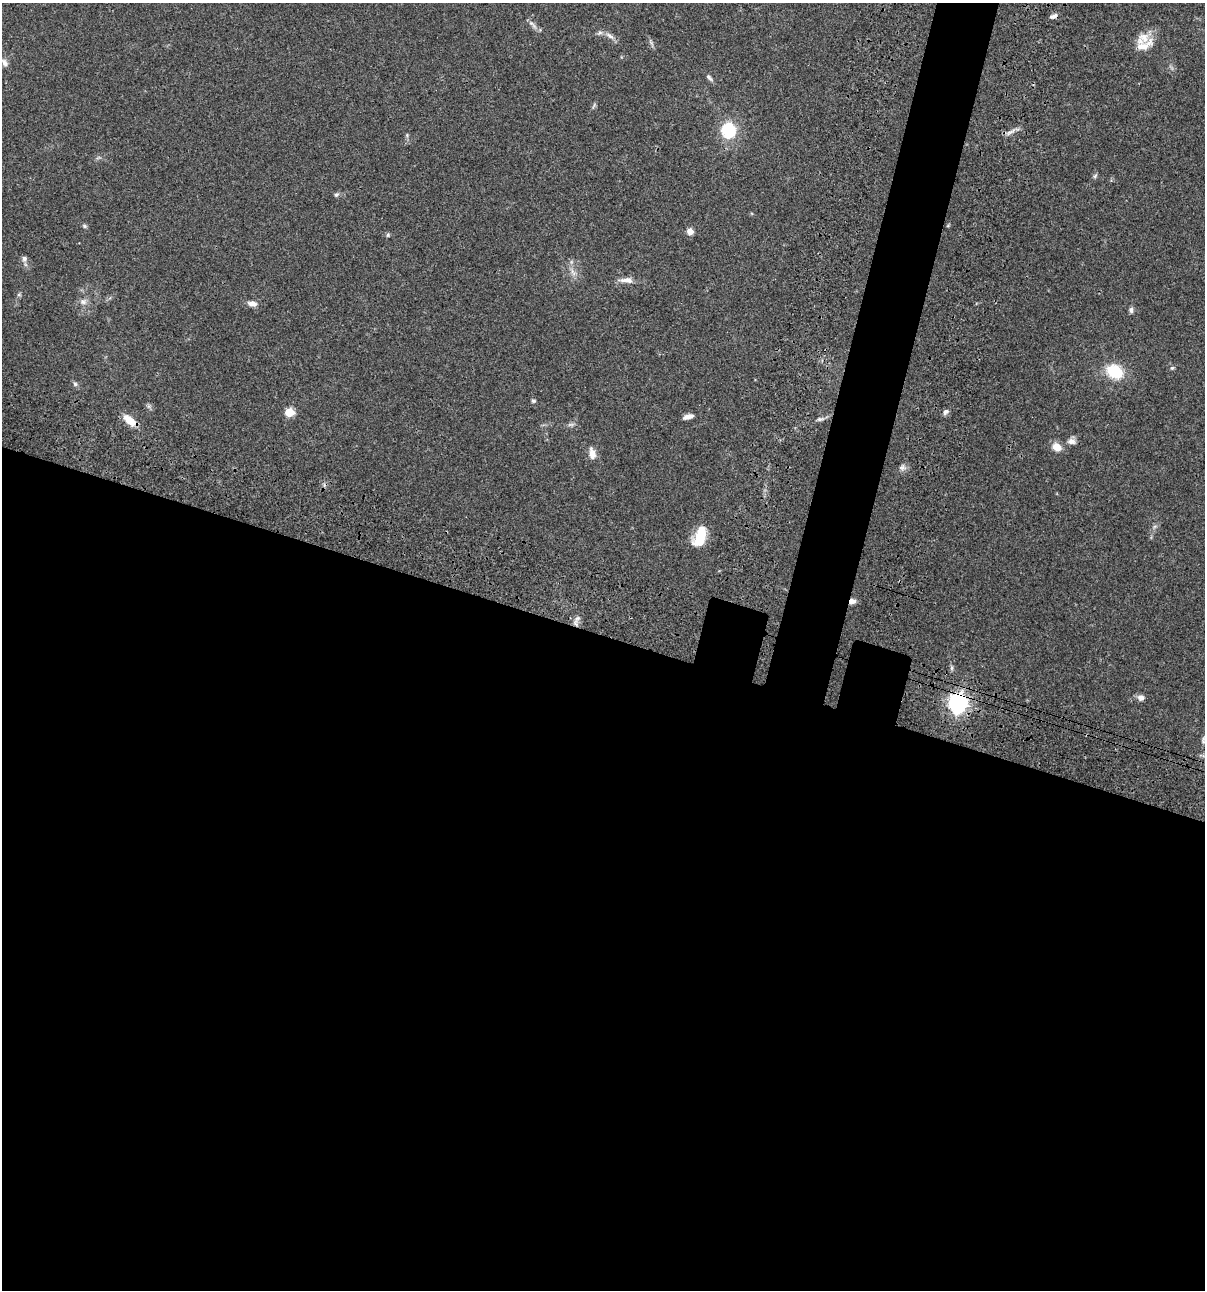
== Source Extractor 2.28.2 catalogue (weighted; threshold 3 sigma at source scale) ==
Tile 14 of 4 x 4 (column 2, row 4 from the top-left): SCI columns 1438-2640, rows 120-1407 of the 5404 x 5390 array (HDU 1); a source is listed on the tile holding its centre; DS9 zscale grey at full resolution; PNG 1207 x 1292 px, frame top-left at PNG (2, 3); no overlay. Shown black and unused: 54% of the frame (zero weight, under 3 of 4 exposures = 9% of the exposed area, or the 3 px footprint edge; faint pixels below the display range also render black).
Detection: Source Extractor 2.28.2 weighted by HDU 2 'WHT'; one run over the whole footprint, this tile lists its part. Background 0.0465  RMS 0.0053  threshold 0.0238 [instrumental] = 3 sigma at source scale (4.5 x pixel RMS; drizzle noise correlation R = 1.50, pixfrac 1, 0.05/0.05 arcsec/px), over >= 5 px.
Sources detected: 41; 1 inside a brighter listed object's ellipse — not listed separately; the other 40 listed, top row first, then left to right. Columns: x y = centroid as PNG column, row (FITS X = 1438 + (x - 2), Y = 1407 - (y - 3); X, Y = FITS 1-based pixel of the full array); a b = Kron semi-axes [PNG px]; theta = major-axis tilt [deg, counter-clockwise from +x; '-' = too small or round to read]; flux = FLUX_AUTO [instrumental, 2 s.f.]
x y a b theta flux
1053 16 9 5 19 1.8
532 24 17 4 -47 1.9
610 36 15 6 -34 2.5
1144 45 26 16 13 8.2
4 62 12 7 -63 2
709 77 11 5 -46 1.3
728 130 8 7 - 42
1011 132 17 3 28 2
407 135 5 4 - 0.63
1095 176 7 4 46 0.78
336 195 7 5 17 0.9
84 226 6 5 - 0.8
690 231 7 6 - 3.5
388 235 6 4 89 0.66
24 258 7 7 - 1.4
627 280 18 7 -3 3.5
83 302 9 8 - 2.2
252 303 13 6 -6 2.6
1131 310 9 5 90 1.3
1172 368 6 4 42 0.71
1114 371 15 11 -30 19
75 384 6 5 - 0.98
533 401 6 4 12 0.73
289 412 5 5 - 18
945 412 8 6 54 1.5
688 416 11 5 15 2.8
820 419 10 5 10 1.4
130 420 17 8 -39 7.2
1071 441 11 8 -7 2.3
1057 447 10 8 -37 5.1
592 453 13 7 -80 3.9
902 467 7 4 0 1.3
700 537 25 12 71 13
852 601 8 6 26 2.8
577 618 7 4 18 1.1
576 624 7 4 -70 1.3
952 668 7 4 89 0.9
1141 698 8 7 - 2.3
958 703 7 7 - 270
1203 740 11 4 -90 1
Overlapping masked pixels (flux is a lower limit): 3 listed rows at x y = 852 601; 576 624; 958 703